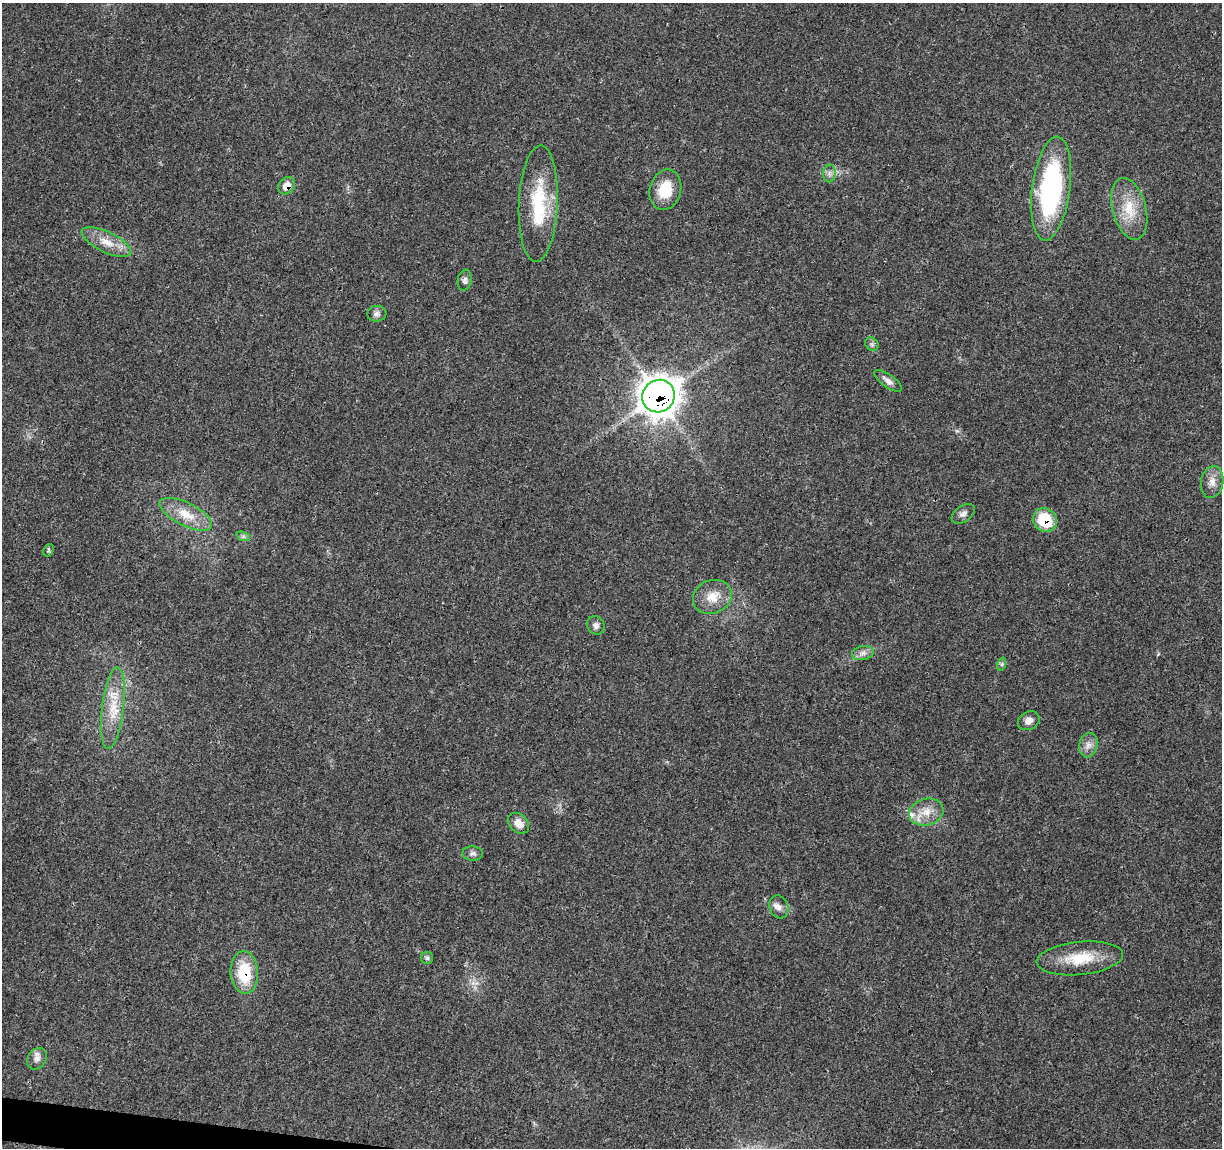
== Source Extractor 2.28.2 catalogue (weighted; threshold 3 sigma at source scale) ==
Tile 7 of 4 x 4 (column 3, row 2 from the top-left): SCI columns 2448-3667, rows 2526-3671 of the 4900 x 5106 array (HDU 1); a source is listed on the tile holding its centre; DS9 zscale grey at full resolution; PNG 1224 x 1150 px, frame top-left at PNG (2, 3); each listed source drawn as its Kron ellipse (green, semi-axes under 4 px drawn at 4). Shown black and unused: <1% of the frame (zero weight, under 3 of 4 exposures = <1% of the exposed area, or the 3 px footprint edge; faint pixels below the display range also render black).
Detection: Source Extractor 2.28.2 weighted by HDU 2 'WHT'; one run over the whole footprint, this tile lists its part. Background 0.0199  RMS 0.0029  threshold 0.0128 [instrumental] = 3 sigma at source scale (4.5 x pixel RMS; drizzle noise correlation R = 1.50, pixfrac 1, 0.0396/0.0396 arcsec/px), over >= 5 px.
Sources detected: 35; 2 inside a brighter listed object's ellipse — not listed separately; the other 33 listed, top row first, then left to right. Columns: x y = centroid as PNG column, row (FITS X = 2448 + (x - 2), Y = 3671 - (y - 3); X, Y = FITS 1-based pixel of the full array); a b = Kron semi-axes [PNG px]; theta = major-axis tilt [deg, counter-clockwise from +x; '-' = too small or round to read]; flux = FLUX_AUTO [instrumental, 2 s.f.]
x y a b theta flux
829 173 9 6 88 1.1
287 186 9 7 51 3.4
1051 189 52 19 82 51
665 190 20 15 74 8.1
538 204 58 19 88 18
1129 209 32 16 -75 8.6
106 242 27 10 -25 4.6
465 280 11 7 80 1
377 314 9 8 - 1.1
872 344 7 6 - 0.74
888 381 16 6 -36 1.6
658 396 17 16 - 420
1212 482 16 11 80 2.6
186 514 29 11 -26 6.3
963 514 13 8 34 1.4
1045 520 12 11 - 10
243 536 7 4 -18 0.63
48 550 6 5 - 0.49
712 597 20 16 23 5.2
596 625 9 8 - 1.2
863 653 11 7 11 1.5
1002 664 7 4 71 0.46
113 708 41 11 83 8.2
1029 721 11 9 29 1.7
1088 745 12 9 78 1.9
926 812 17 13 16 4.5
518 823 12 9 -43 2.7
473 853 10 7 -2 1
779 907 12 9 -72 1.7
427 958 6 6 - 0.58
1080 958 43 16 6 10
244 972 21 13 -87 12
37 1059 11 9 54 1.6
Overlapping masked pixels (flux is a lower limit): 4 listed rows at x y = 287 186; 658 396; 1045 520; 244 972